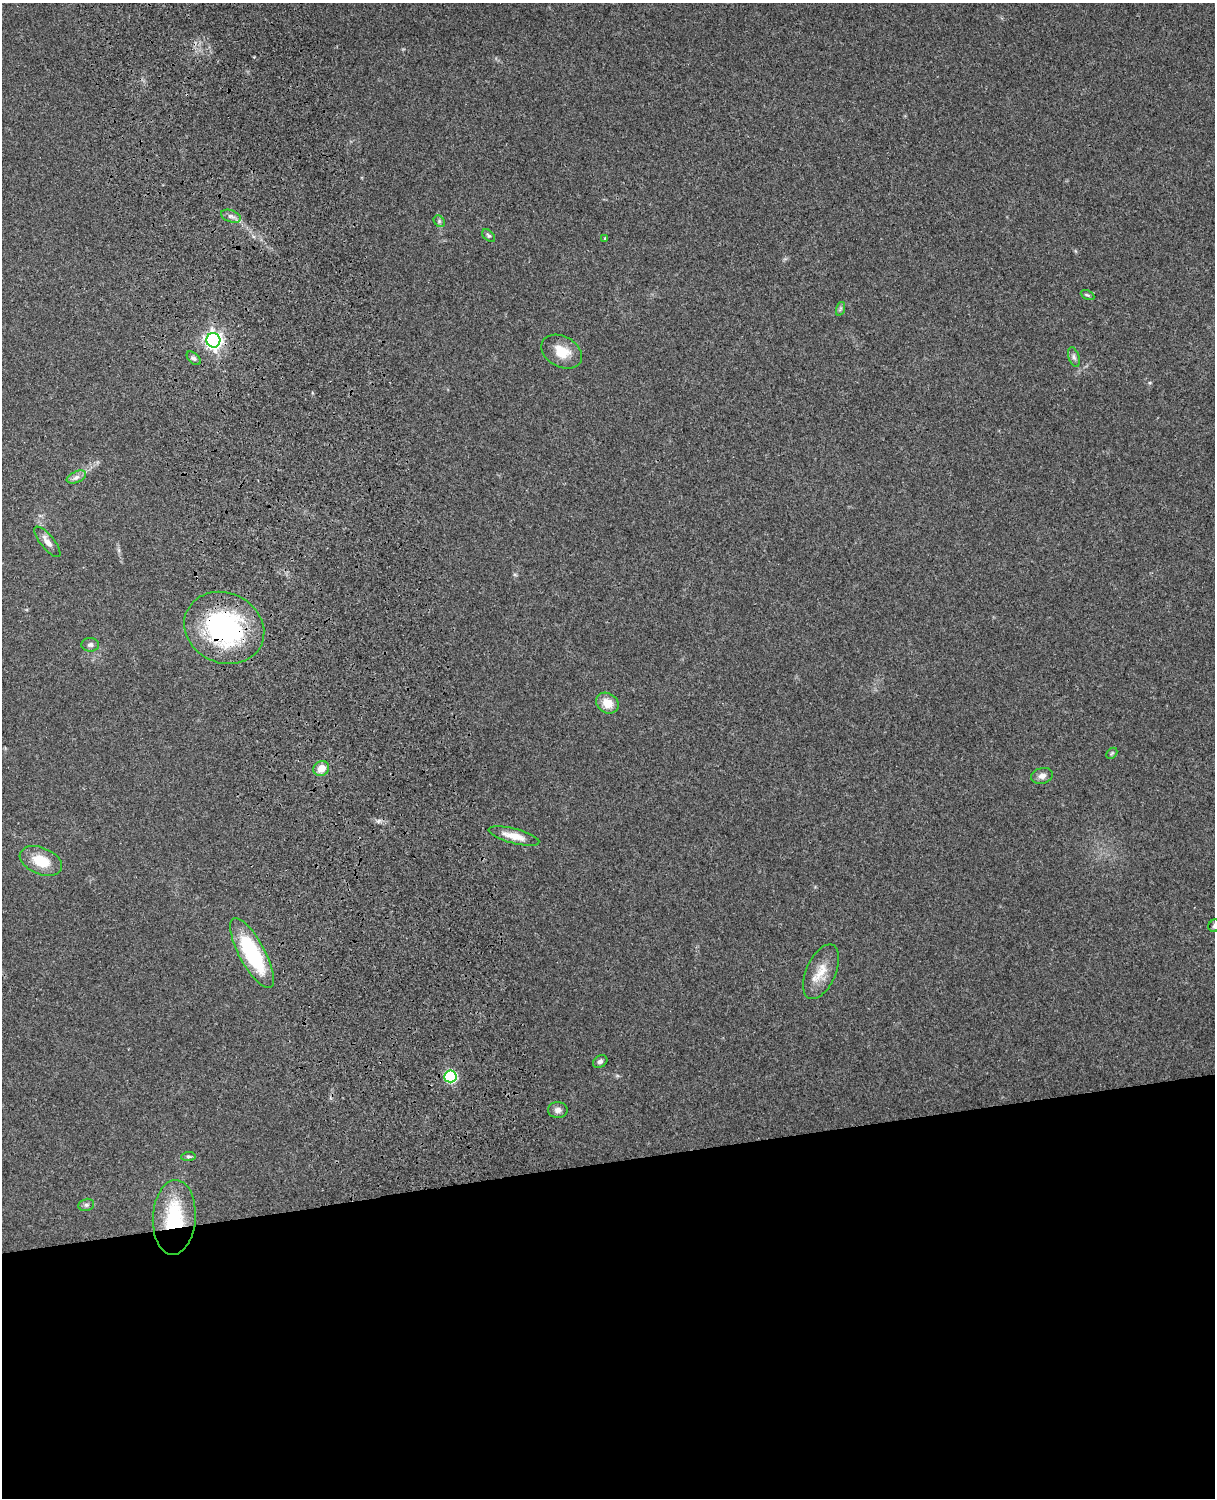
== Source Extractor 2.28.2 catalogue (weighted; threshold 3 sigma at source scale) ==
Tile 11 of 4 x 3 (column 3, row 3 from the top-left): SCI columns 2543-3755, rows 164-1659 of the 5088 x 4928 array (HDU 1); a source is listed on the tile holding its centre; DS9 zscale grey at full resolution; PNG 1217 x 1500 px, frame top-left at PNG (2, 3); each listed source drawn as its Kron ellipse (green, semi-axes under 4 px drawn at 4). Shown black and unused: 23% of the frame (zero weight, under 3 of 4 exposures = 6% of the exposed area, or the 3 px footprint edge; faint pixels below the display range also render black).
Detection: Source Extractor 2.28.2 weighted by HDU 2 'WHT'; one run over the whole footprint, this tile lists its part. Background 0.258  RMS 0.009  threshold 0.0404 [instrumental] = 3 sigma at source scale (4.5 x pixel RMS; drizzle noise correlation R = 1.50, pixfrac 1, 0.05/0.05 arcsec/px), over >= 5 px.
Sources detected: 29; all 29 listed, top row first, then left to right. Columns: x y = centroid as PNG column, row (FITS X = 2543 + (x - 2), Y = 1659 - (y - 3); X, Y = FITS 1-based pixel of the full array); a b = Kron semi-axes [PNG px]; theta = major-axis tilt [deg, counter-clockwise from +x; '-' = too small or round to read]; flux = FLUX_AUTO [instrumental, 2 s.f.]
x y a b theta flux
231 216 10 6 -20 3.4
439 221 6 5 - 1.7
489 236 8 5 -44 1.6
605 238 4 3 - 0.78
1087 295 7 4 -26 1.5
840 309 7 4 71 1.6
213 340 7 7 - 350
562 352 22 15 -29 17
1074 357 10 5 -72 2.5
194 358 8 5 -42 2.1
76 477 10 5 24 3.5
47 542 19 6 -51 6.8
224 628 41 35 -25 140
90 645 9 7 -4 2.5
607 703 12 10 -33 13
1112 753 6 4 45 1.4
321 768 8 7 - 11
1042 776 11 7 14 4.3
514 836 26 7 -15 12
41 861 22 13 -23 22
1214 926 6 5 - 1.9
252 953 39 13 -61 84
821 972 29 15 66 17
600 1061 8 6 32 2.5
450 1076 6 6 - 89
558 1110 10 8 0 4.1
188 1157 7 4 5 1.4
86 1205 8 6 13 2.3
174 1217 37 21 87 60
Overlapping masked pixels (flux is a lower limit): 2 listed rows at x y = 224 628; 174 1217
Isophote crosses this tile's border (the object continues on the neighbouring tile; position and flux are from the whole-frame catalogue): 1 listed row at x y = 1214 926